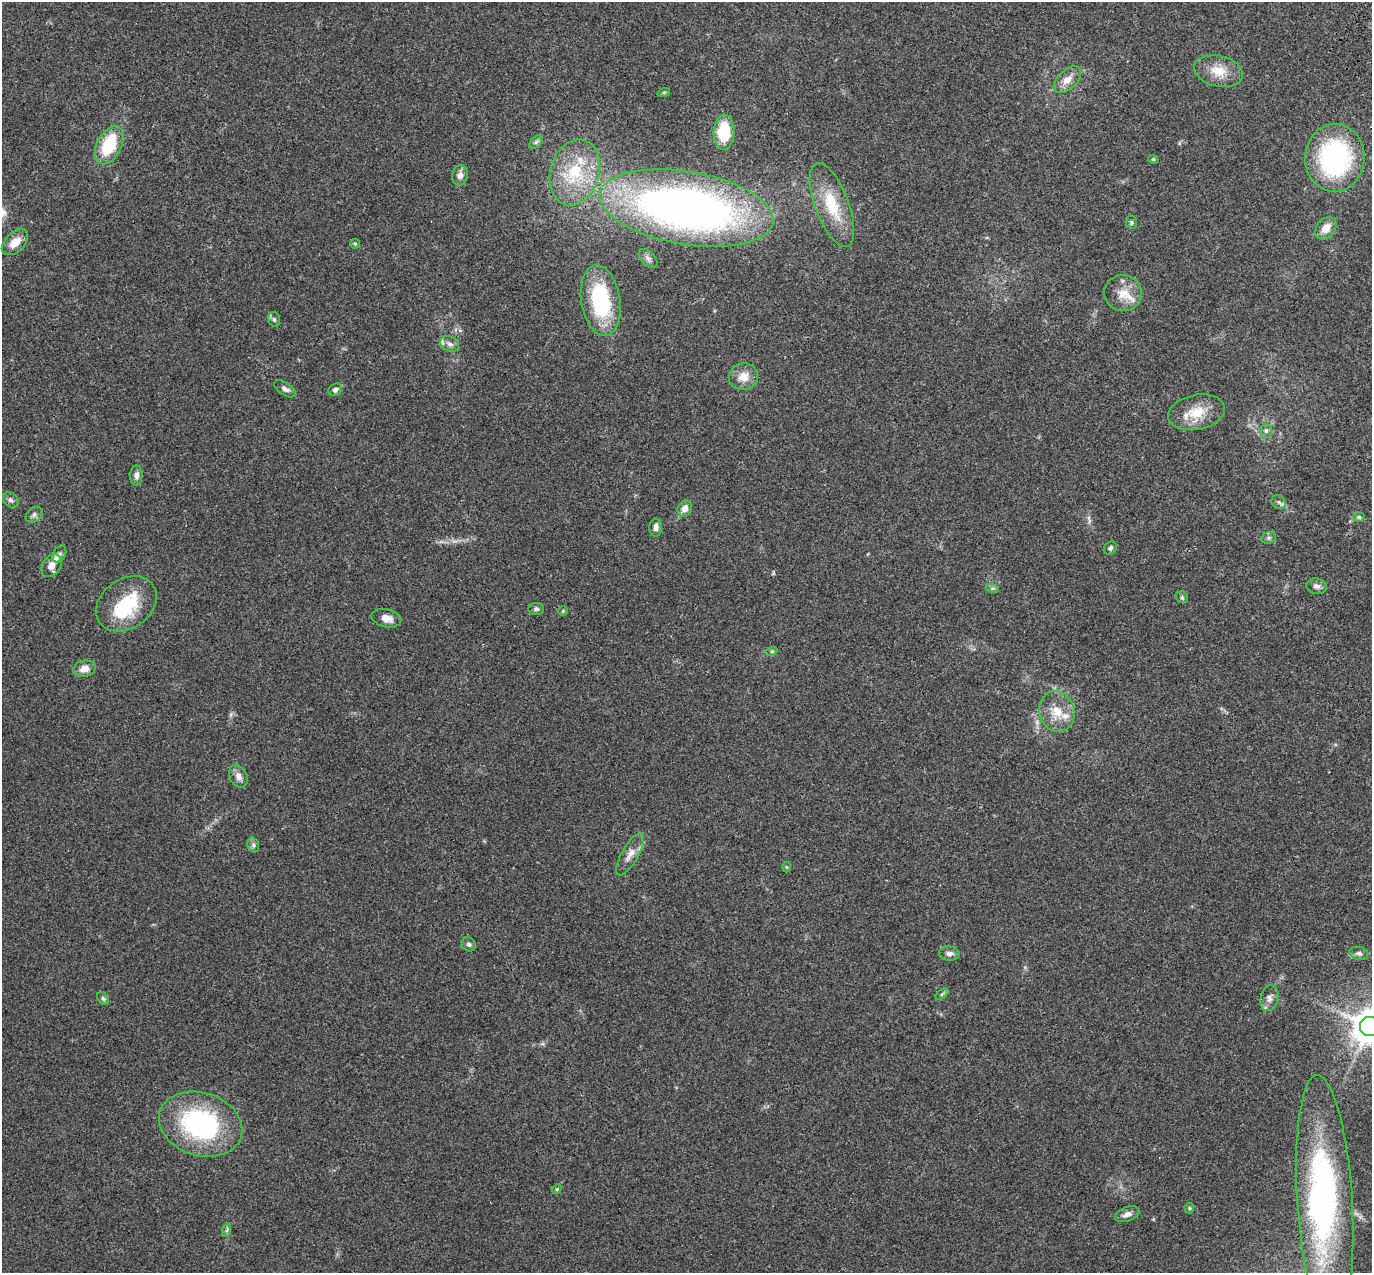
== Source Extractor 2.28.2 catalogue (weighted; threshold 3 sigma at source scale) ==
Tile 10 of 4 x 4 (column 2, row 3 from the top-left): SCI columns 1483-2852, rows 1489-2759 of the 5708 x 5573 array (HDU 1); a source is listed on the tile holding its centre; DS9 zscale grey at full resolution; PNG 1374 x 1275 px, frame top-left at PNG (2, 2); each listed source drawn as its Kron ellipse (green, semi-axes under 4 px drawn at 4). Shown black and unused: <1% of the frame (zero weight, under 3 of 4 exposures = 9% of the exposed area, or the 3 px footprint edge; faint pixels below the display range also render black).
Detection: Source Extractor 2.28.2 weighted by HDU 2 'WHT'; one run over the whole footprint, this tile lists its part. Background 0.0407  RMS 0.0036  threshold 0.0164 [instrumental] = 3 sigma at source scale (4.5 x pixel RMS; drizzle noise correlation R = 1.50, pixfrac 1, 0.0396/0.0396 arcsec/px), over >= 5 px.
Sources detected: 69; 2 inside a brighter object's white glare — neither listed nor drawn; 3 inside a brighter listed object's ellipse — not listed separately; the other 64 listed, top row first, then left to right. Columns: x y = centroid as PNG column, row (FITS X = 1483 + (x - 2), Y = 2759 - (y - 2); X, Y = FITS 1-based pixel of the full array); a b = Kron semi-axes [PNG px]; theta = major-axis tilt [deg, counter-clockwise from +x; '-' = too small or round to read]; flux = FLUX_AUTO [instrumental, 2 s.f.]
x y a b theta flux
1218 71 25 15 -13 7.1
1067 80 16 9 43 4
664 92 6 4 18 0.43
724 132 17 10 88 16
536 142 8 5 45 0.8
109 145 20 12 63 19
1335 158 34 29 88 54
1153 159 5 3 - 0.33
575 172 34 24 73 21
460 175 10 7 76 1.9
832 205 44 17 -69 15
687 208 88 36 -9 260
1131 222 6 5 - 0.65
1326 228 12 9 50 4.2
15 242 16 9 43 4.7
355 244 5 5 - 0.45
648 258 11 7 -45 1.4
1123 293 19 18 - 6.6
601 300 36 19 -81 30
274 319 7 5 -73 0.8
450 344 10 7 -29 1.6
743 377 15 13 13 4.4
285 389 12 6 -33 1.4
335 390 7 6 - 1
1196 412 29 17 11 8.9
1266 431 7 6 - 0.99
136 475 10 6 88 1.5
11 500 9 7 -45 1.2
1279 502 7 6 - 0.97
685 508 8 7 - 2.6
34 515 9 7 38 1.2
1359 517 6 5 - 0.62
656 527 9 6 89 1.5
1269 538 7 5 21 0.78
1110 548 7 6 - 0.83
59 554 9 6 61 0.98
52 566 12 9 55 2.6
1316 586 10 7 -10 1.5
992 588 7 4 -17 0.63
1182 597 6 5 - 0.66
126 604 33 24 35 20
536 609 8 6 -4 0.84
563 611 5 4 - 0.42
386 618 15 9 -13 3.1
772 651 6 4 17 0.53
84 669 11 8 13 2.9
1057 712 20 17 -72 7.7
238 776 12 8 -63 2.3
253 845 7 5 -70 0.89
630 854 24 8 60 3.4
787 867 5 3 - 0.34
469 944 7 6 - 0.93
1359 953 9 6 -16 1.1
949 954 10 7 -4 1.7
942 994 7 4 37 0.53
103 998 7 5 -49 0.66
1269 998 13 9 76 2.1
1370 1026 10 9 - 850
201 1124 43 31 -18 53
557 1189 5 4 - 0.45
1325 1201 126 27 -86 110
1189 1208 5 5 - 0.48
1127 1214 13 7 20 1.9
227 1230 7 4 71 0.7
Overlapping masked pixels (flux is a lower limit): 1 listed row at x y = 687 208
Isophote crosses this tile's border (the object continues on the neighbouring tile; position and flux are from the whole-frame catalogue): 2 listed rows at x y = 1335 158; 1370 1026